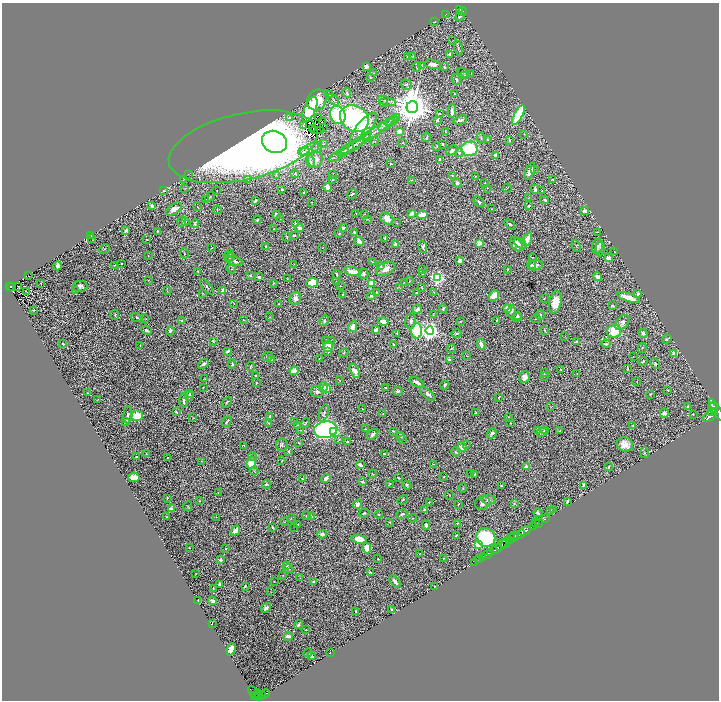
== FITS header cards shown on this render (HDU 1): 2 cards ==
NAXIS1  =                 1434
NAXIS2  =                 1396

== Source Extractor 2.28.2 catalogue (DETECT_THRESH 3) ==
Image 1434 x 1396 px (HDU 1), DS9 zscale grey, zoomed out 1/2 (1 PNG px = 2 x 2 image px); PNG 721 x 702 px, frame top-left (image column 2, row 1395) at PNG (2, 3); each listed source drawn as its Kron ellipse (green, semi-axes under 4 px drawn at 4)
Background 0.78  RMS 0.02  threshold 0.0614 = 3 sigma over >= 5 px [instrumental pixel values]
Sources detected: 669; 64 cannot appear on this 1/2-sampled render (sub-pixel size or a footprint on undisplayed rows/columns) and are neither listed nor drawn; of the other 605, the 500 brightest by FLUX_AUTO listed and drawn (105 fainter detections omitted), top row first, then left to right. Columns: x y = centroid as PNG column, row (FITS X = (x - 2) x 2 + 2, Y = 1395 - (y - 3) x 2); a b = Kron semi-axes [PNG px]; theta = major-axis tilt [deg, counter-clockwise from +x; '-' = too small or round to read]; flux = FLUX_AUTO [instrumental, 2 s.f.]
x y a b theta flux
460 10 3 3 - 2.2
463 11 4 3 - 3.9
446 15 4 2 - 2
460 16 5 2 - 8.5
434 22 4 2 - 3.5
453 40 2 2 - 1.8
458 48 8 3 -78 7.9
449 54 3 3 - 9.2
413 56 3 2 - 2.4
407 57 3 2 - 4.7
433 64 8 4 -14 25
422 66 3 2 - 1.9
366 67 3 2 - 70
417 67 5 3 - 5.4
444 67 4 3 - 8.3
373 73 3 2 - 4.3
464 73 7 3 -23 5.2
471 73 3 2 - 1.7
465 76 3 3 - 6.4
370 77 3 3 - 3.3
456 79 5 4 - 8.5
406 85 6 5 - 7.3
347 93 5 3 - 8.5
454 93 2 2 - 2.7
330 95 2 2 - 7.9
317 100 11 9 57 89
334 100 7 4 -46 8.4
387 101 9 2 -17 5.7
383 103 4 2 - 2.8
412 107 6 5 - 16000
310 109 13 6 67 440
452 111 7 4 88 22
439 114 4 2 - 2.8
338 115 9 7 -63 310
518 115 11 4 62 280
289 118 4 3 - 9.6
318 118 2 1 - 2.9
354 118 15 12 -34 680
393 120 8 3 36 7.8
437 120 3 2 - 10
460 120 7 3 17 13
322 122 2 1 - 3.9
388 123 11 2 35 10
303 125 2 2 - 2.7
324 127 2 1 - 2.4
381 127 22 4 34 24
364 128 19 6 49 84
313 129 4 2 - 4.2
315 130 2 1 - 2.8
321 130 2 1 - 2.8
399 131 4 3 - 43
445 132 3 2 - 3
366 134 7 4 54 10
524 134 3 2 - 2
367 137 33 4 33 32
426 137 5 2 - 4.1
481 138 5 3 - 7.7
487 140 3 2 - 3.5
509 140 4 3 - 6.8
275 142 13 11 -23 1700
375 142 4 2 - 2.4
403 143 3 3 - 3.4
323 144 3 3 - 2.9
442 144 2 2 - 18
352 146 14 3 30 14
243 147 76 33 13 5700
437 147 4 3 - 3
317 148 6 3 55 10
310 149 10 5 25 18
469 149 8 7 - 270
346 150 10 2 32 8.7
452 151 6 3 40 12
304 152 6 3 -5 8.4
459 153 4 4 - 8.3
339 154 12 2 36 12
496 155 4 3 - 19
315 159 8 7 - 36
440 160 3 2 - 11
310 162 6 3 -75 11
391 164 2 2 - 3.1
534 170 3 3 - 2.7
530 171 9 4 66 44
188 174 3 2 - 2.2
295 174 4 3 - 3
332 174 2 1 - 1.7
277 175 4 3 - 4.3
452 176 3 3 - 5.7
475 176 3 2 - 2.8
553 179 4 3 - 3.4
183 180 3 2 - 2.5
248 180 4 2 - 3
333 180 2 1 - 1.7
411 180 3 3 - 3.2
457 183 5 4 - 13
484 183 2 1 - 2.4
328 187 4 3 - 45
185 188 3 3 - 2.5
487 188 3 2 - 2.3
507 188 4 2 - 2.6
282 189 3 2 - 5.6
535 189 4 3 - 12
164 191 4 2 - 3.5
217 191 2 1 - 2.1
542 191 3 2 - 3.3
304 192 2 2 - 5.2
352 194 5 3 - 7.5
210 197 5 3 - 5.4
528 198 3 2 - 2.3
205 200 2 2 - 2.4
545 200 4 3 - 6.9
255 201 4 2 - 14
312 202 2 2 - 1.8
479 202 6 3 -43 9.4
152 206 3 2 - 12
529 206 4 3 - 6.1
197 207 3 1 - 1.9
174 209 9 5 33 27
491 209 2 2 - 2.3
217 210 4 4 - 3.5
585 211 4 3 - 15
356 213 2 2 - 2.9
277 214 3 3 - 20
364 214 2 1 - 1.9
411 214 4 2 - 31
422 215 5 3 - 85
280 219 2 2 - 1.7
368 219 4 2 - 2.4
387 219 7 5 -35 46
257 220 4 3 - 5.3
185 221 4 3 - 4
182 222 5 2 - 3.8
195 223 4 3 - 4.6
397 223 3 2 - 2
296 224 3 3 - 8.3
510 224 6 3 -40 7.2
299 228 4 3 - 26
343 228 3 2 - 8.6
274 229 2 2 - 2.4
126 230 2 2 - 26
157 231 3 2 - 4.6
354 232 4 2 - 6.4
597 232 4 2 - 2.8
339 234 4 3 - 4.1
91 235 2 1 - 1.7
294 235 3 2 - 9.1
287 237 5 2 - 2.5
92 238 3 2 - 1.9
385 238 3 2 - 6.7
147 239 2 2 - 3
527 239 7 3 69 55
359 241 4 3 - 56
479 243 3 2 - 97
520 243 7 4 -35 13
396 244 3 2 - 34
517 244 8 5 -54 41
576 246 6 3 -69 4.6
597 246 8 5 83 16
266 247 3 2 - 5.5
423 247 6 3 -75 11
212 248 3 2 - 1.8
323 248 3 2 - 2.7
104 249 6 2 40 2.7
600 249 7 4 84 10
615 251 4 3 - 2.2
184 253 5 2 - 3.4
230 254 3 2 - 2.8
148 256 3 2 - 2.6
229 256 5 4 - 6.2
230 257 5 3 - 4.2
532 257 4 1 - 2.6
609 258 4 3 - 28
460 260 3 3 - 16
234 261 9 3 -14 25
372 262 4 2 - 2.6
121 263 2 2 - 5
294 264 3 2 - 1.7
114 265 2 2 - 3.8
532 265 4 2 - 3.9
535 265 7 5 14 19
58 266 4 3 - 21
380 266 4 3 - 8.5
231 269 4 4 - 5.6
385 269 10 6 24 43
508 269 2 2 - 3.3
423 270 2 2 - 1.9
198 271 2 2 - 3.9
352 271 8 4 -13 52
423 273 3 2 - 3.1
337 274 4 2 - 5.5
363 274 5 5 - 15
250 275 3 3 - 6.1
28 276 2 1 - 1.6
259 277 4 3 - 13
597 277 5 3 - 16
437 278 4 4 - 950
287 279 2 2 - 2.1
148 280 3 2 - 1.8
409 281 3 3 - 1.8
336 282 3 3 - 3.3
404 282 3 1 - 2
41 283 2 1 - 2
273 283 4 3 - 3.8
312 283 6 5 - 150
371 283 3 3 - 220
10 286 3 2 - 110
18 286 2 1 - 4.2
80 286 7 5 9 24
340 286 2 2 - 4.1
12 287 2 1 - 24
207 287 9 3 -52 8.1
421 287 3 2 - 2
400 288 2 2 - 1.8
223 290 3 2 - 100
75 291 3 3 - 2.6
167 291 4 2 - 2.2
27 292 3 1 - 46
376 292 2 2 - 2.2
417 292 4 3 - 4.5
434 292 3 2 - 2.4
203 294 2 2 - 1.9
343 294 3 1 - 2.6
637 294 3 2 - 8.2
371 296 5 3 - 8.2
494 296 6 4 52 95
628 297 12 4 -18 54
295 298 7 5 67 24
544 299 2 2 - 4.2
555 302 11 6 77 63
234 304 3 2 - 2.2
279 304 2 2 - 2.4
613 306 3 3 - 9.7
443 308 4 4 - 6.4
508 308 3 3 - 180
417 309 5 3 - 25
33 310 3 2 - 4.4
511 311 6 4 71 17
115 315 5 3 - 5.4
433 315 3 2 - 1.8
518 315 3 1 - 3.2
540 315 5 3 - 6.4
137 317 6 3 -16 8
270 317 3 2 - 2.4
517 317 5 3 - 12
144 318 4 2 - 2
536 319 5 1 - 2.2
243 320 3 1 - 1.7
497 320 4 2 - 3.5
182 321 4 3 - 5.9
324 321 5 4 - 6.5
383 321 5 4 - 27
411 321 7 5 76 14
460 321 3 2 - 4
622 322 9 5 45 24
353 327 6 4 61 33
147 330 5 3 - 9.1
376 330 3 3 - 15
545 330 3 2 - 5.5
170 331 4 3 - 9.9
417 331 8 5 -89 250
430 331 4 4 - 2600
614 331 7 6 - 150
397 333 2 2 - 2.8
643 333 4 4 - 17
456 334 5 4 - 7.7
565 336 3 2 - 1.7
667 339 4 3 - 5.8
326 340 4 3 - 5.1
331 340 3 2 - 1.8
213 341 2 2 - 5.8
577 342 3 2 - 7.1
63 344 4 2 - 5.7
393 344 2 2 - 4.4
481 344 5 3 - 29
606 344 4 3 - 9.6
140 346 2 1 - 1.8
328 346 5 5 - 71
642 348 5 3 - 3.7
451 349 5 2 - 4.4
227 351 4 2 - 9.6
328 351 3 2 - 7.3
344 353 5 3 - 4.2
674 353 2 2 - 49
268 356 5 3 - 4.6
467 356 3 3 - 2.8
633 356 2 1 - 2
319 359 3 2 - 1.7
449 359 3 3 - 12
272 360 3 2 - 5.3
643 361 5 3 - 6.4
203 364 6 3 39 12
232 364 4 3 - 9.8
655 364 5 4 - 5.9
250 366 4 2 - 3.9
628 368 4 2 - 3.2
561 369 4 2 - 3.5
294 371 4 4 - 81
355 371 7 4 -64 38
544 373 4 2 - 7.2
577 373 2 2 - 2.8
256 375 2 2 - 6.4
544 376 3 2 - 2.2
524 377 6 5 - 25
204 379 2 2 - 1.9
339 380 3 2 - 2.6
637 381 2 1 - 1.8
417 382 8 3 -30 24
256 383 2 2 - 1.8
445 385 4 3 - 13
203 387 2 2 - 2.1
324 387 5 3 - 38
326 388 3 2 - 180
386 388 3 2 - 4
668 390 3 2 - 2.9
398 391 5 3 - 13
317 392 6 5 - 13
87 393 3 2 - 3
190 394 3 2 - 5.6
428 394 9 4 -41 15
650 394 2 2 - 3.7
189 396 5 3 - 15
499 397 4 2 - 4.6
98 399 4 1 - 2.1
184 400 7 3 -89 13
227 402 6 2 51 5
551 406 4 2 - 2.1
688 407 2 2 - 12
713 408 6 3 -56 2900
362 409 2 1 - 2.4
716 410 12 3 -60 5600
711 411 3 2 - 1500
176 412 3 2 - 6.4
324 413 9 4 76 11
476 413 2 2 - 6.4
664 413 4 4 - 14
383 414 3 2 - 2
693 414 3 3 - 2.5
128 415 8 4 85 9.5
710 415 9 5 40 7300
137 416 6 5 - 120
270 416 2 2 - 16
508 417 2 1 - 1.7
193 418 2 2 - 2.7
126 421 4 3 - 20
295 421 3 2 - 2.8
227 422 5 2 - 7.6
269 423 4 3 - 3.8
306 423 5 2 - 4
510 423 2 1 - 2.5
298 425 3 2 - 18
633 426 4 2 - 4.7
365 429 2 2 - 2.9
301 430 3 2 - 3
326 430 12 8 10 1400
544 430 4 2 - 5.8
333 431 3 3 - 110
393 431 3 2 - 2.9
537 431 4 3 - 7.1
560 431 3 2 - 4
542 432 5 2 - 8.3
492 433 5 3 - 19
373 434 7 4 44 15
401 436 4 2 - 6.9
339 439 3 3 - 3.7
402 439 2 2 - 2
347 442 3 2 - 3.7
299 443 4 2 - 3.6
625 444 8 7 - 41
244 445 3 2 - 4.6
282 445 6 5 - 11
466 445 4 2 - 3.9
462 447 5 4 - 34
289 451 3 3 - 3.7
456 452 5 3 - 3.8
644 453 5 3 - 4.2
146 454 2 2 - 3.5
384 454 3 2 - 2.8
252 456 4 2 - 2.9
137 457 2 2 - 12
167 458 2 1 - 1.9
282 460 3 2 - 2.2
201 461 2 2 - 1.8
251 463 6 4 83 120
433 464 3 2 - 2.5
360 465 4 3 - 13
526 467 3 2 - 29
609 467 4 3 - 4.7
254 471 4 3 - 3.9
471 473 2 2 - 2
372 474 4 3 - 3.1
474 474 2 2 - 3.7
134 477 6 5 - 37
444 477 2 2 - 2.8
399 478 3 3 - 3.3
302 479 2 2 - 5
326 479 5 3 - 25
363 482 4 3 - 11
390 483 3 2 - 3.4
266 484 4 2 - 5.3
407 485 5 3 - 6
583 485 3 2 - 13
501 486 2 2 - 4.7
463 488 5 2 - 2.9
218 493 4 2 - 2
450 495 4 2 - 2.3
167 498 2 2 - 4.6
403 500 5 3 - 6.5
489 500 7 5 -8 15
199 501 3 2 - 2.9
567 501 3 2 - 11
429 502 3 2 - 3.3
483 503 8 6 22 18
514 503 3 2 - 3.1
357 504 5 4 - 24
458 504 4 2 - 3.6
188 506 5 3 - 3.9
171 509 4 3 - 10
424 510 4 3 - 6.7
550 510 3 3 - 3
553 510 2 2 - 3.9
364 513 5 3 - 4.7
538 513 4 3 - 12
379 514 4 3 - 4.8
402 514 6 3 28 8.9
166 516 3 2 - 2.6
306 516 2 2 - 2.9
312 516 3 2 - 1.7
216 517 2 2 - 1.7
291 518 5 2 - 2.3
413 518 4 3 - 3.8
546 519 2 1 - 20
284 522 2 2 - 2.9
390 522 2 2 - 2.9
457 523 3 2 - 3.6
535 523 2 1 - 120
538 523 3 1 - 50
297 525 2 2 - 2.1
426 525 5 3 - 10
534 526 2 1 - 34
272 527 3 2 - 7.3
294 527 2 1 - 1.7
235 531 5 3 - 39
525 531 6 2 30 2400
322 534 5 3 - 14
520 534 6 2 34 2400
456 535 2 2 - 4.2
514 536 5 2 - 790
486 538 10 9 - 690
512 538 3 2 - 600
359 539 7 4 -7 66
510 540 2 2 - 640
505 543 5 2 - 740
478 544 3 3 - 480
501 545 7 3 52 2100
189 548 2 2 - 3.1
367 548 5 4 - 92
226 549 3 3 - 4.5
496 549 6 3 27 4400
491 552 2 2 - 870
419 554 2 2 - 1.8
487 554 5 2 - 2100
443 558 2 2 - 3.6
482 558 2 2 - 410
378 559 3 1 - 2.5
220 560 2 2 - 33
479 560 2 2 - 210
474 563 3 1 - 70
286 565 4 3 - 9.6
289 569 5 4 - 5.8
371 572 4 2 - 6.6
196 574 2 1 - 1.7
283 575 3 3 - 2.7
300 578 2 2 - 1.9
274 581 3 2 - 2.6
314 581 3 2 - 13
395 581 7 2 -51 25
220 585 4 3 - 10
245 586 4 2 - 4.8
435 586 3 2 - 2.3
213 588 2 2 - 3.5
271 592 2 2 - 1.7
198 600 3 2 - 6.7
213 601 4 3 - 16
266 608 5 4 - 17
392 610 3 2 - 7.2
356 611 4 3 - 5
212 623 3 2 - 2.7
299 625 5 3 - 11
306 630 2 2 - 3
288 636 5 2 - 31
231 649 6 4 69 44
330 652 2 1 - 2
308 653 4 2 - 6.3
311 656 4 3 - 19
254 692 7 2 -44 460
258 693 4 2 - 110
265 694 5 2 - 290
258 695 4 1 - 270
262 695 2 1 - 330
255 696 2 2 - 520
258 698 3 2 - 740
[105 fainter detections neither listed nor drawn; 64 sub-pixel or undisplayed-footprint detections neither listed nor drawn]